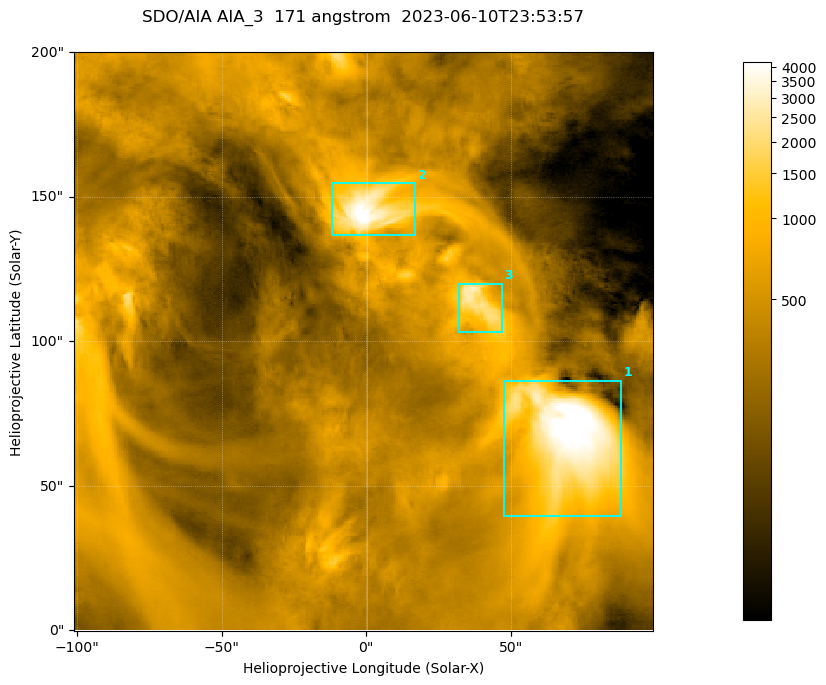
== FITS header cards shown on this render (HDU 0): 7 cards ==
TELESCOP= 'SDO/AIA '
INSTRUME= 'AIA_3   '
WAVELNTH=                  171
WAVEUNIT= 'angstrom'
DATE-OBS= '2023-06-10T23:53:57.351'
CTYPE1  = 'HPLN-TAN'
CTYPE2  = 'HPLT-TAN'

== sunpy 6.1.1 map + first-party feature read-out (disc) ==
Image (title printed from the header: SDO/AIA AIA_3  171 angstrom  2023-06-10T23:53:57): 334 x 334 px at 0.599 arcsec/px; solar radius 945 arcsec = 1577 px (partial field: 1.4% of the solar disc is inside the frame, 100% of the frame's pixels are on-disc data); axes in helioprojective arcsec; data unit not stated in the header (colour bar unlabelled)
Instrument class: DISC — disc imager (sunpy class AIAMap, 171 A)
Bright regions (active regions / flare kernels): reference = the on-disc median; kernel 3 px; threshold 5 sigma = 1097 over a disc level ~358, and >= 1.15x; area >= 111 px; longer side >= 4 px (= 2.4 arcsec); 3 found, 3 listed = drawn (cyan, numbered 1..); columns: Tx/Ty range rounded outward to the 2 arcsec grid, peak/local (2 s.f.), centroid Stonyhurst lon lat
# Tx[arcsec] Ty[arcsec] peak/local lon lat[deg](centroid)
1 46..90 38..86 13 +4 +4
2 -12..18 136..156 13 +0 +9
3 32..48 102..120 8.3 +2 +7